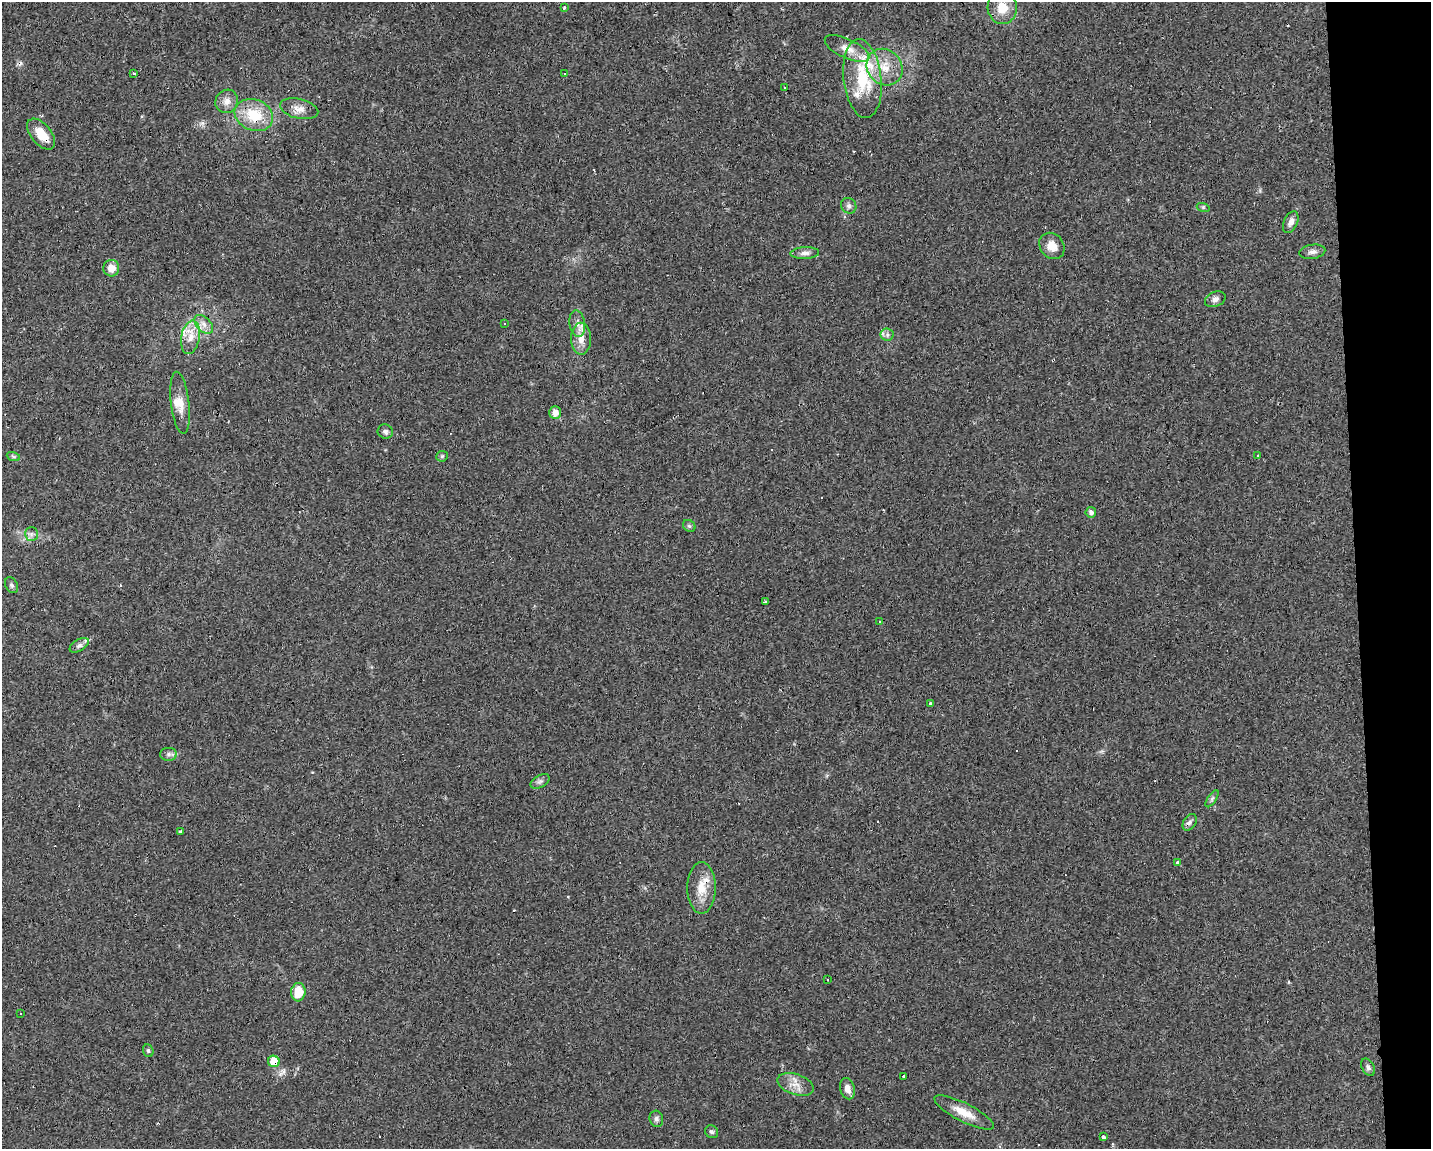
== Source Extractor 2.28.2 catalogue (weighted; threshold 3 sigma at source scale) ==
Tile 9 of 3 x 4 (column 3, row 3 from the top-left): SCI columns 2907-4335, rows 1148-2294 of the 4342 x 4589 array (HDU 1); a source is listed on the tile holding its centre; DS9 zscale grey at full resolution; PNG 1433 x 1151 px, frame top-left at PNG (2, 2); each listed source drawn as its Kron ellipse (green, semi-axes under 4 px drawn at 4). Shown black and unused: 5% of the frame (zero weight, under 2 of 3 exposures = <1% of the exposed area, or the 3 px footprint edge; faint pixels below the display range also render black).
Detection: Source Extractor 2.28.2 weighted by HDU 2 'WHT'; one run over the whole footprint, this tile lists its part. Background 0.0818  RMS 0.0065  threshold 0.0294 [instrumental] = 3 sigma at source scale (4.5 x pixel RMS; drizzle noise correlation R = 1.50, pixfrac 1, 0.0396/0.0396 arcsec/px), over >= 5 px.
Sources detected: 75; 9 cosmic-ray / hot-pixel residue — neither listed nor drawn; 6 inside a brighter listed object's ellipse — not listed separately; the other 60 listed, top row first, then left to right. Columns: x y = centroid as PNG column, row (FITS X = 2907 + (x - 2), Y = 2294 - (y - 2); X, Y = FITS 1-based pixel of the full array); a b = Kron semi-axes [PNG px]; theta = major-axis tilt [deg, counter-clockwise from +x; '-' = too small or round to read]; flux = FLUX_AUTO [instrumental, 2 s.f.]
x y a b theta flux
564 8 3 2 - 1.3
1002 8 16 14 -85 12
847 49 24 9 -25 7.9
885 67 19 17 -50 15
134 74 3 3 - 2.5
565 74 3 2 - 0.95
862 79 39 19 -84 37
785 87 3 3 - 3.1
227 101 12 11 - 5
299 109 19 10 -13 6.2
254 115 20 15 -23 22
41 134 18 10 -51 11
849 206 8 7 - 2
1203 207 6 4 -18 0.92
1291 222 11 6 65 3.4
1052 246 14 11 -50 7.5
1312 252 13 7 8 2.8
805 253 14 6 3 2.9
111 268 8 8 - 6.7
1215 299 11 7 22 2.7
504 323 3 3 - 1.3
204 324 11 7 -45 3.9
577 324 13 7 -82 4.8
887 334 6 6 - 2
190 337 17 9 80 7.7
581 339 16 10 -90 7.4
180 403 31 9 -83 8.5
555 413 6 6 - 4.7
385 432 8 7 - 1.8
1258 455 3 3 - 7.6
13 456 7 4 -20 1.1
442 456 6 5 - 1.1
1091 512 5 5 - 2.1
689 526 7 5 -43 1.2
31 534 7 6 - 2.2
11 585 8 6 -62 1.5
765 602 4 2 - 0.59
880 621 2 2 - 0.57
79 645 10 5 32 2.3
930 704 3 3 - 0.89
169 754 8 6 0 2
540 781 10 6 30 2.1
1212 799 10 4 56 1.4
1190 822 9 6 57 2
180 831 3 3 - 2.1
1177 862 3 3 - 3.4
701 888 26 14 -90 12
827 980 3 2 - 2
298 992 9 7 84 13
20 1013 3 3 - 1.4
148 1051 6 5 - 1.1
274 1061 6 5 - 11
1368 1067 9 6 -61 2
904 1076 4 3 - 2.4
796 1084 19 10 -18 7.1
847 1089 11 7 -75 4.5
964 1113 33 9 -27 11
656 1119 8 6 -74 1.8
712 1132 7 6 - 1.6
1103 1137 3 3 - 18
Overlapping masked pixels (flux is a lower limit): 4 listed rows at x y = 254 115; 41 134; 581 339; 274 1061